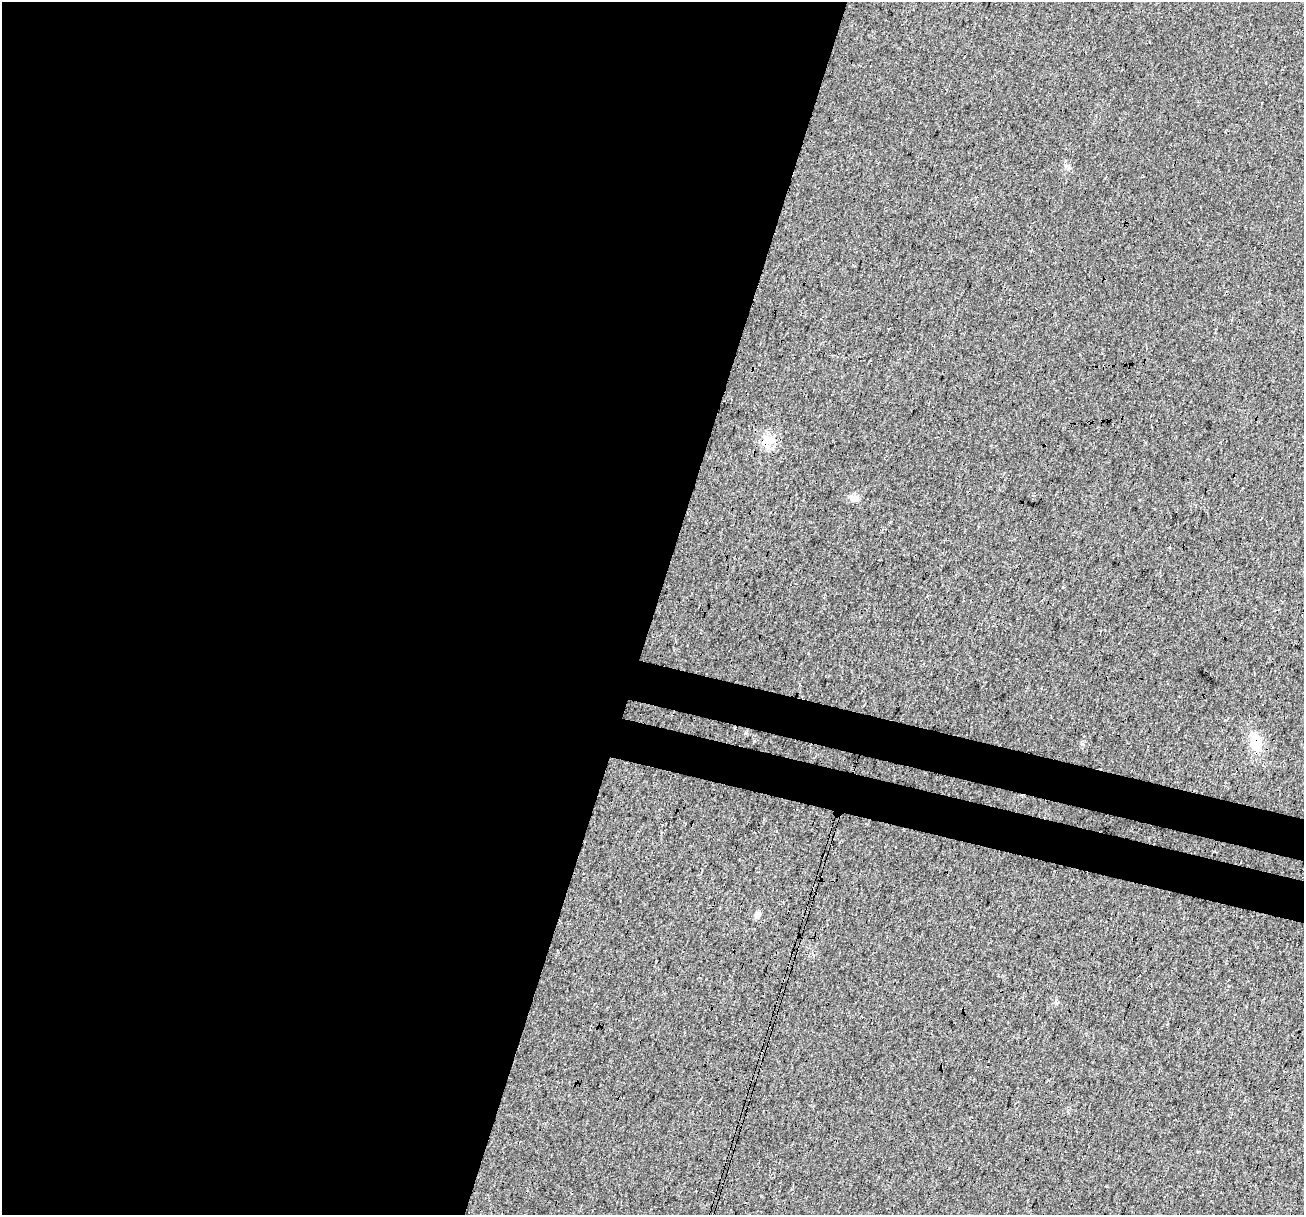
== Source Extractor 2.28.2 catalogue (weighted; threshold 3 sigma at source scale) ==
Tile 5 of 4 x 4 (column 1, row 2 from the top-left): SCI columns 18-1319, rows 2699-3911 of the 5250 x 5459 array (HDU 1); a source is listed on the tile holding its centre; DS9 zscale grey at full resolution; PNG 1306 x 1217 px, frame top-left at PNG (2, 2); no overlay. Shown black and unused: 54% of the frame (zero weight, under 3 of 4 exposures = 5% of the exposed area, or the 3 px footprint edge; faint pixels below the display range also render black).
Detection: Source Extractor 2.28.2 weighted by HDU 2 'WHT'; one run over the whole footprint, this tile lists its part. Background 0.0167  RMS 0.0067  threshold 0.03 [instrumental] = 3 sigma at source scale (4.5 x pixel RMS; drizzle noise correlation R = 1.50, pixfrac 1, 0.0396/0.0396 arcsec/px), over >= 5 px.
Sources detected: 4; all 4 listed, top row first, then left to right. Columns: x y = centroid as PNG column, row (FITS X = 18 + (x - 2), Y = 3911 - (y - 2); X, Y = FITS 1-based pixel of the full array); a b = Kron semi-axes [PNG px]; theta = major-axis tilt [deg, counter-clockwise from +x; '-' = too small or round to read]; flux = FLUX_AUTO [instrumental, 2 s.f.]
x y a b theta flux
767 441 16 12 21 8.7
854 498 12 9 2 4.6
1256 743 18 11 -76 17
757 915 8 7 - 2.4
Overlapping masked pixels (flux is a lower limit): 2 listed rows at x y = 767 441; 1256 743